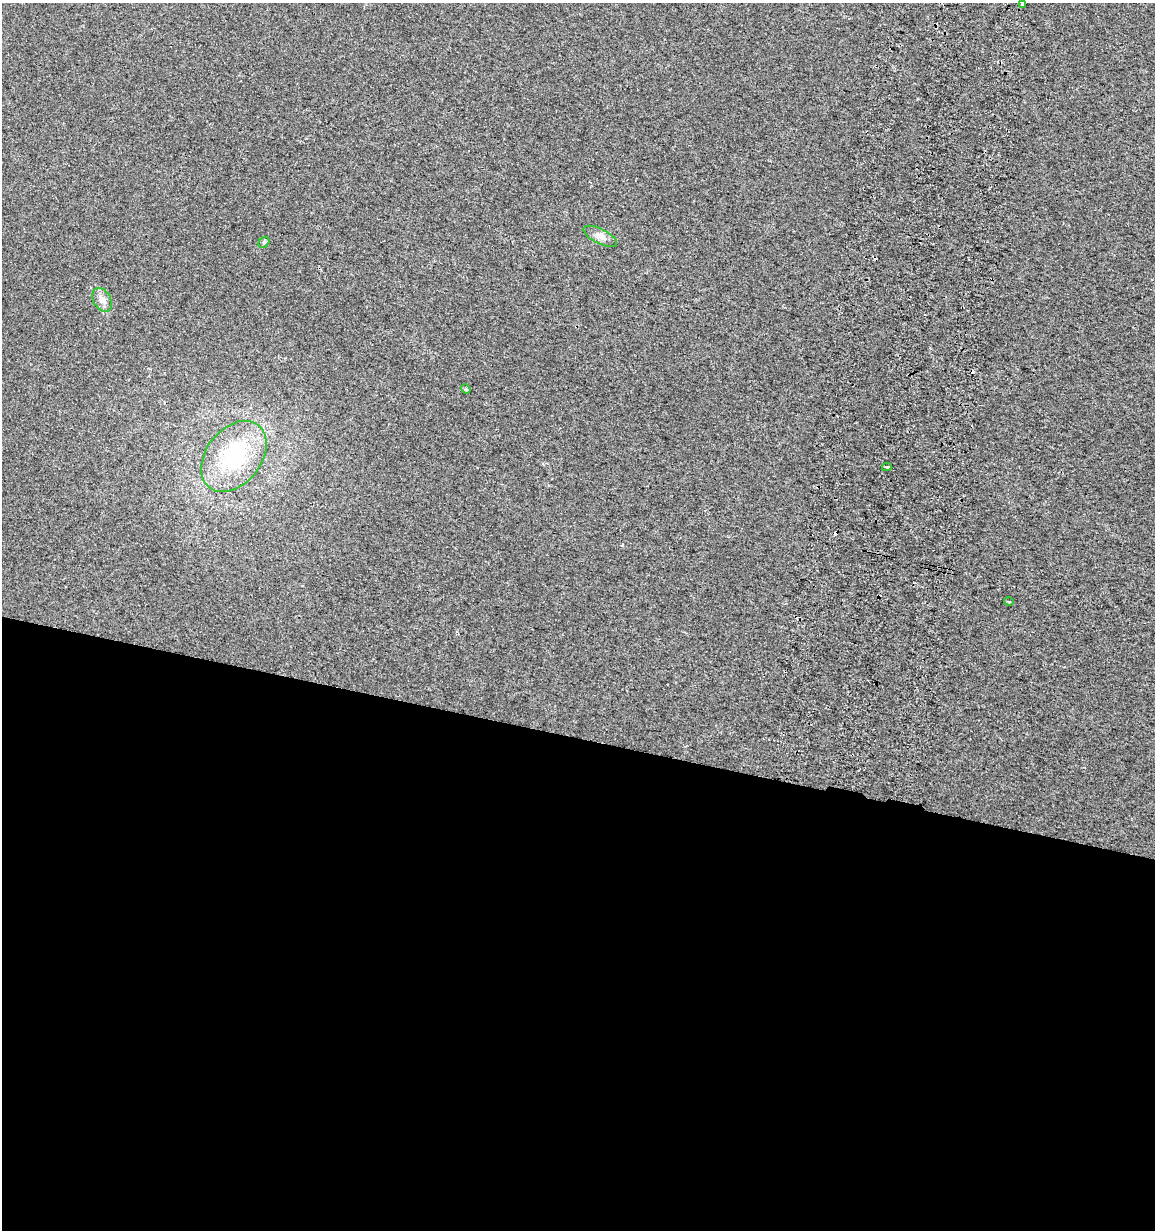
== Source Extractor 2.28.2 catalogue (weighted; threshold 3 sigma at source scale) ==
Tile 14 of 4 x 4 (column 2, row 4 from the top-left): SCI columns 1496-2648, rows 29-1256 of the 5296 x 4961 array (HDU 1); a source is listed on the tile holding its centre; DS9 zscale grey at full resolution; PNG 1157 x 1232 px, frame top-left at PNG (2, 3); each listed source drawn as its Kron ellipse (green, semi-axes under 4 px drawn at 4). Shown black and unused: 40% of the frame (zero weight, under 2 of 3 exposures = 3% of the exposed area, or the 3 px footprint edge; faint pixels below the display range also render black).
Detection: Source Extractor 2.28.2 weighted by HDU 2 'WHT'; one run over the whole footprint, this tile lists its part. Background 0.0201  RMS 0.0076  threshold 0.0343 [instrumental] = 3 sigma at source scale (4.5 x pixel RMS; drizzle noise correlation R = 1.50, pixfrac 1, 0.0396/0.0396 arcsec/px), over >= 5 px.
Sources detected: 11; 3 cosmic-ray / hot-pixel residue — neither listed nor drawn; the other 8 listed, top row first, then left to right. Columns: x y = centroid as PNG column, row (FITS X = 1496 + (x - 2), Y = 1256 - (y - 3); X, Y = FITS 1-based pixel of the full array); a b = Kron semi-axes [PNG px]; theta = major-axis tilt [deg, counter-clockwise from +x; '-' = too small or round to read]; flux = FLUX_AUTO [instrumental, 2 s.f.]
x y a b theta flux
1022 4 3 3 - 5.8
600 236 18 7 -27 5
264 242 6 4 47 1.1
102 300 13 8 -59 4.9
466 389 5 4 - 0.85
234 456 40 27 52 66
887 467 4 3 - 4.9
1009 601 5 2 - 0.83